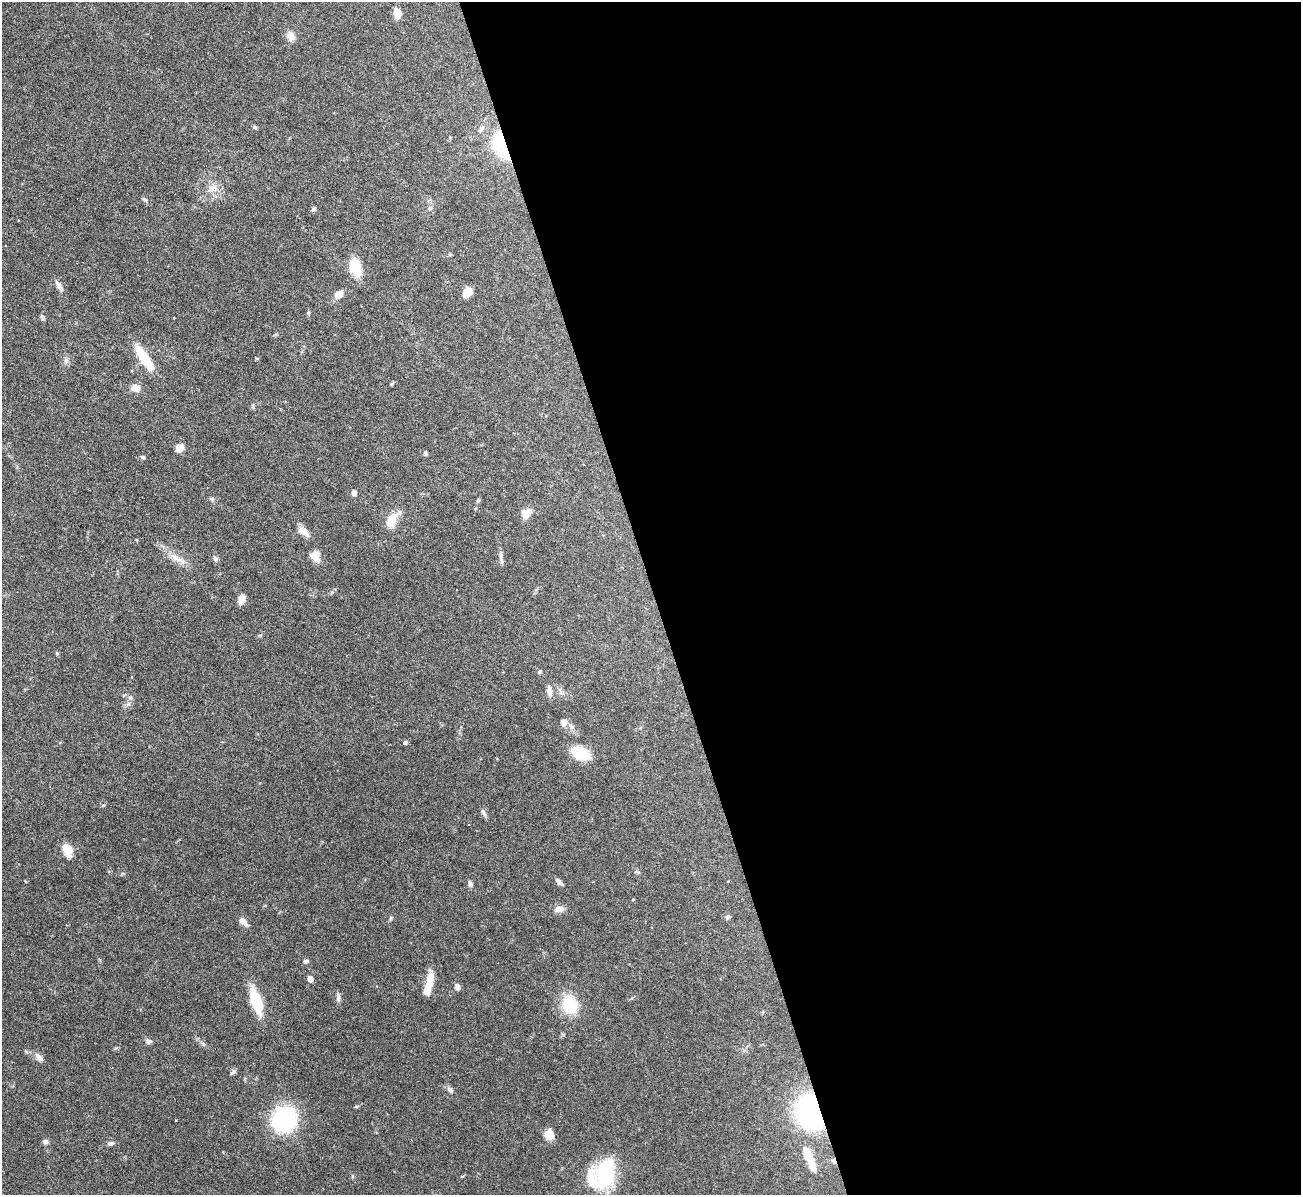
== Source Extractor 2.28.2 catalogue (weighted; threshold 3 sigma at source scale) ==
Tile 8 of 4 x 4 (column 4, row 2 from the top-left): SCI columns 3899-5197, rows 2531-3723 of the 5198 x 5182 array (HDU 1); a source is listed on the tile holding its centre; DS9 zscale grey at full resolution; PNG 1303 x 1197 px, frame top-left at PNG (2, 2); no overlay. Shown black and unused: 50% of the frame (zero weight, under 3 of 6 exposures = <1% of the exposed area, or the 3 px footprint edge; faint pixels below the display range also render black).
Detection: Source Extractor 2.28.2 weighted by HDU 2 'WHT'; one run over the whole footprint, this tile lists its part. Background 0.09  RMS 0.0033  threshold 0.0134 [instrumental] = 3 sigma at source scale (4.09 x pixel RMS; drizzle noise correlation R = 1.36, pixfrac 0.8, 0.05/0.05 arcsec/px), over >= 5 px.
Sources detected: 73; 2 inside a brighter object's white glare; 2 cosmic-ray / hot-pixel residue — not listed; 1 inside a brighter listed object's ellipse — not listed separately; the other 68 listed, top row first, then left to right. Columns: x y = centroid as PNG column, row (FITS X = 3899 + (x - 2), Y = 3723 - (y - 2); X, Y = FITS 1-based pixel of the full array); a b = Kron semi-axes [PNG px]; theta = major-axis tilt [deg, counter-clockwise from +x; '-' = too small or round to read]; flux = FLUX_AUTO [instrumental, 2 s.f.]
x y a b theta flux
397 13 12 8 -77 2.6
291 36 11 9 -47 2.3
254 127 6 4 -16 0.47
481 128 10 6 66 1.2
501 145 27 13 -71 24
213 187 12 8 8 2.1
145 200 8 4 -35 0.54
313 209 6 5 - 0.61
429 209 6 4 46 0.51
355 267 20 11 -73 7.5
58 284 12 8 -61 1.6
467 292 10 7 53 4.4
338 294 11 8 43 2.4
308 313 5 5 - 0.49
257 358 6 4 -3 0.29
145 359 33 9 -57 9.6
66 360 7 6 - 0.86
135 388 10 8 -3 2.7
179 448 7 6 - 3.5
425 453 6 4 -80 0.53
143 457 6 4 -20 0.49
354 493 6 5 - 1.1
212 499 6 5 - 0.55
478 500 5 4 - 0.5
526 513 13 10 42 2.8
392 520 22 12 57 4.5
303 531 16 9 -38 2.2
315 556 14 10 -65 2.9
501 556 16 5 -83 1.2
176 558 31 7 -26 3.6
215 559 8 6 -61 0.88
242 600 11 7 67 2
57 653 5 4 - 0.42
539 672 6 3 70 0.32
549 691 15 6 -82 1.5
130 697 6 5 - 0.63
128 704 7 4 18 0.65
564 722 9 7 66 1.4
571 726 11 6 -45 1.3
405 742 5 4 - 0.74
580 753 17 11 -26 11
483 813 12 5 -63 0.88
67 848 11 8 -52 5
559 882 10 5 -44 0.95
470 883 8 6 -70 0.94
559 909 13 8 7 1.7
727 917 7 6 - 0.75
391 918 5 5 - 0.42
243 921 12 7 -45 2
306 961 7 5 10 0.71
310 979 5 4 - 3.2
429 981 25 8 80 5.1
457 987 7 6 - 1.3
338 998 11 5 -89 0.91
256 1001 20 8 -72 17
570 1004 25 20 -64 9.5
148 1041 8 6 -10 0.99
39 1057 14 7 -48 1.5
233 1072 8 5 42 0.7
450 1090 9 6 -53 1.1
356 1106 6 4 1 0.34
811 1112 22 17 -68 80
284 1119 25 23 69 30
549 1134 12 11 - 2.8
46 1142 8 6 -4 0.93
110 1143 9 6 1 0.85
809 1159 39 11 -68 7.7
606 1173 34 26 81 20
Overlapping masked pixels (flux is a lower limit): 2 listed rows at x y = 501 145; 811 1112
Unlisted compact peaks at least as high as the median listed source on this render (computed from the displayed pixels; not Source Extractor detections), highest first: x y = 203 1044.